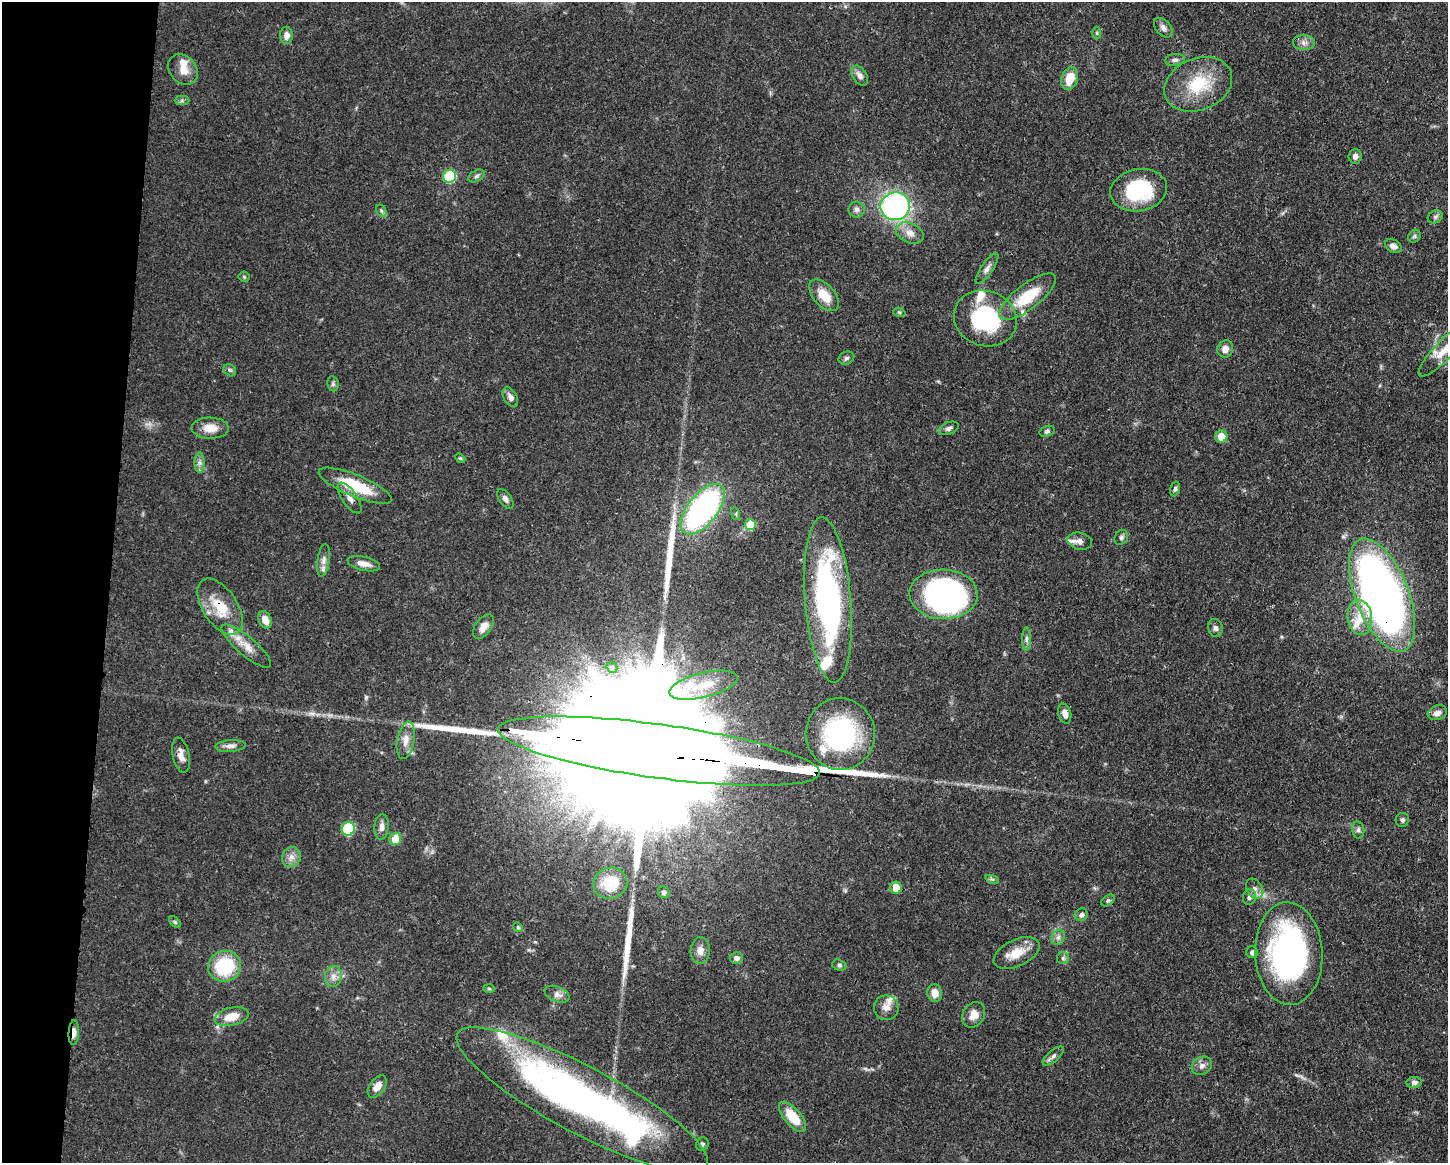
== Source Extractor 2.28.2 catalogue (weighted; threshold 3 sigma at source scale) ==
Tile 7 of 3 x 4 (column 1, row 3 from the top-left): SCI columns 112-1557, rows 1169-2329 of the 4670 x 4659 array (HDU 1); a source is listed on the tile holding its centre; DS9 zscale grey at full resolution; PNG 1450 x 1165 px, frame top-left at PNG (2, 2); each listed source drawn as its Kron ellipse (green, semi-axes under 4 px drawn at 4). Shown black and unused: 8% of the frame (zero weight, under 3 of 4 exposures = <1% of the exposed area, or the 3 px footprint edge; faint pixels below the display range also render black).
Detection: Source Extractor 2.28.2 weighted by HDU 2 'WHT'; one run over the whole footprint, this tile lists its part. Background 0.0571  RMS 0.0033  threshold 0.0149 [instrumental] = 3 sigma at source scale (4.5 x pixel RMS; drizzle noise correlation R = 1.50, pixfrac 1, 0.05/0.05 arcsec/px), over >= 5 px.
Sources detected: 128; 1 too faint to see at this stretch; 5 inside a brighter object's white glare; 3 long thin detections or spike segments (spike, bleed or trail) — neither listed nor drawn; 10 inside a brighter listed object's ellipse — not listed separately; the other 109 listed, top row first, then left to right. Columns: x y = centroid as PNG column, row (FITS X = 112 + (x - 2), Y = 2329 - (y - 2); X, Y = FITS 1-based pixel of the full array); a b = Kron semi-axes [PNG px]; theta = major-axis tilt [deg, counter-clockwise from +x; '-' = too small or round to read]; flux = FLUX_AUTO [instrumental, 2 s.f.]
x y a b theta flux
1163 28 11 7 -49 1.6
1097 33 6 4 -89 0.51
286 35 8 6 -89 2
1304 43 11 7 -2 1.7
1175 60 10 6 6 1.1
183 69 17 13 -48 4
860 75 11 7 -54 1.9
1070 78 11 8 71 6.2
1198 84 35 26 22 16
182 101 7 4 0 0.69
1355 156 7 6 - 1.5
450 176 6 6 - 20
477 176 9 5 28 0.81
1139 190 28 21 11 25
895 206 15 14 - 71
857 209 8 8 - 1.2
381 211 6 4 -60 0.55
1435 217 8 6 28 0.86
910 233 14 10 -22 3
1414 236 7 5 46 0.69
1393 246 9 6 -29 1.7
987 269 18 6 55 1.9
244 277 5 5 - 0.48
824 295 19 10 -49 6
1028 297 34 12 37 14
899 312 6 4 -18 0.45
985 318 32 27 -19 32
1225 349 9 8 - 2.4
1444 350 35 9 46 6.2
846 358 8 6 24 0.87
230 370 7 5 -43 0.68
333 384 7 5 -80 0.71
510 397 10 6 -60 1.8
210 428 18 10 -1 4.7
948 428 10 6 21 1.2
1047 431 8 5 17 0.73
1221 436 6 6 - 5.5
460 458 5 4 - 0.41
199 463 10 5 90 1.3
355 486 39 11 -22 15
1175 489 7 4 75 0.7
350 498 18 7 -55 2.2
505 499 11 6 -54 1.4
703 509 30 15 52 85
736 514 6 4 -74 0.49
750 525 5 5 - 9.1
1121 537 8 6 57 0.79
1080 541 12 8 -13 1.7
324 560 16 6 82 2
364 564 16 7 -13 2.5
943 594 34 25 -2 110
1382 595 60 26 -68 250
828 600 83 23 -85 85
220 607 32 17 -57 11
1360 617 18 12 -83 6
265 620 9 6 -66 3
483 626 14 8 54 3.3
1215 628 9 7 -74 1.2
1026 639 12 4 90 1.2
246 646 31 9 -40 4.8
612 667 6 5 - 0.58
703 685 35 12 14 8.9
1437 713 10 7 19 1.9
1065 714 10 6 -74 2.1
840 734 36 34 -81 49
406 740 19 8 80 3.3
230 746 15 6 4 1.6
659 751 162 27 -8 60000
181 755 18 8 -78 2.5
1402 820 7 6 - 0.84
381 827 13 7 84 1.9
348 829 7 6 - 21
1358 830 8 6 -84 0.92
395 839 6 6 - 6.7
291 857 10 9 - 2.1
992 879 7 4 -18 0.59
610 883 17 15 19 11
896 888 6 6 - 4.8
1255 889 11 8 -58 1.7
664 892 6 5 - 0.77
1249 897 8 6 76 1.2
1108 901 7 5 37 0.66
1081 915 7 6 - 1.3
175 922 7 4 -45 0.51
518 927 5 4 - 0.53
1058 937 8 6 68 1.1
700 951 13 9 88 2.6
1252 952 6 5 - 1.3
1017 953 25 13 25 6.2
1289 954 51 33 -87 92
737 958 6 6 - 1.3
1063 958 6 6 - 0.78
839 965 7 5 -18 0.75
225 966 16 15 - 21
333 976 10 8 76 2.1
489 989 6 4 -2 0.45
935 993 9 7 -80 3.1
557 994 13 7 -21 1.7
886 1008 12 12 - 2.6
974 1015 13 10 56 3.6
231 1017 17 9 14 5.8
74 1033 12 5 87 1.9
1053 1056 13 5 41 1.2
1202 1066 11 8 31 1.7
1414 1082 7 5 10 1.1
377 1086 13 7 55 3
582 1100 141 33 -28 160
793 1117 18 8 -50 8.9
702 1144 7 6 - 0.76
Overlapping masked pixels (flux is a lower limit): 7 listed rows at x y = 1382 595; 220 607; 840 734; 659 751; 1289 954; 74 1033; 582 1100
Isophote crosses this tile's border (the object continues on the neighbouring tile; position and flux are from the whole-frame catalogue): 1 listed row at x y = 1444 350